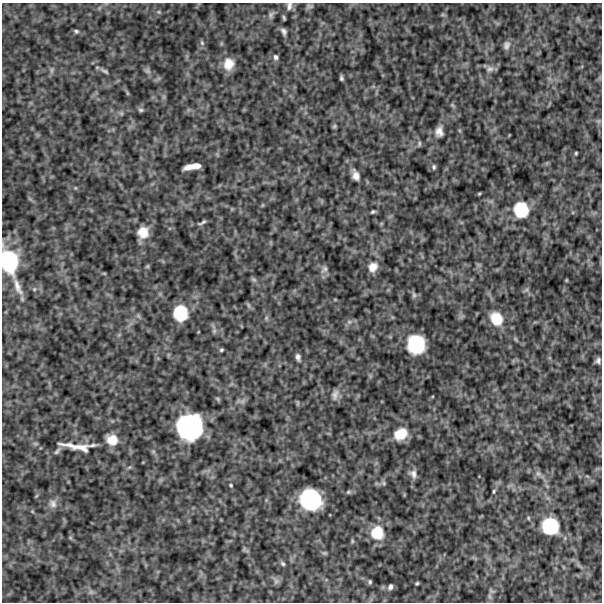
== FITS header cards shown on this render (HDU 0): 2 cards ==
NAXIS1  =                  600
NAXIS2  =                  600

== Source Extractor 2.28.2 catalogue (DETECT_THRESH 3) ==
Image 600 x 600 px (HDU 0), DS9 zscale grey, 1 PNG px = 1 image px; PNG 604 x 604 px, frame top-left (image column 1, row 600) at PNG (2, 3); no overlay
Background 546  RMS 120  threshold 368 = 3 sigma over >= 5 px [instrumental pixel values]
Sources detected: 78; all 78 listed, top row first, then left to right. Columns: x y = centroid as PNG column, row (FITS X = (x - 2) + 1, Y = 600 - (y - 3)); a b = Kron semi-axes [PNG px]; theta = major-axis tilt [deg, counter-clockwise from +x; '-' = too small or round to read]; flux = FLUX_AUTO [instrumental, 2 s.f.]
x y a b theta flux
289 6 10 7 79 3.3e+04
310 6 9 5 -9 1.6e+04
159 12 6 4 -71 9.1e+03
271 15 10 6 63 2.5e+04
443 15 7 4 -18 1.1e+04
284 18 5 2 - 1.1e+04
76 31 6 4 -19 1.4e+04
284 31 8 5 -63 2.6e+04
202 43 7 6 - 1.7e+04
506 45 11 8 68 3.7e+04
275 57 7 5 -75 2.2e+04
228 64 12 10 79 1.2e+05
490 69 10 8 16 3.9e+04
52 70 7 4 90 1.7e+04
105 71 13 5 -31 2.3e+04
147 71 8 6 -44 2.3e+04
341 78 5 3 - 1.6e+04
127 93 6 4 -71 1.0e+04
141 110 8 5 -9 1.6e+04
121 113 6 5 - 1.4e+04
334 126 6 5 - 1.1e+04
439 132 12 9 -88 5.1e+04
419 144 7 5 76 1.5e+04
576 153 3 3 - 8.5e+03
192 166 16 5 11 1.2e+05
434 167 7 5 -82 1.6e+04
356 175 12 7 -71 5.4e+04
479 194 4 4 - 8.9e+03
521 210 16 15 - 3.0e+05
373 212 6 4 17 1.4e+04
202 223 12 4 24 2.1e+04
143 232 13 12 - 1.2e+05
9 261 24 16 -79 5.9e+05
147 266 6 5 - 1.1e+04
373 267 12 10 56 7.5e+04
324 269 12 8 53 3.4e+04
104 273 6 3 -19 8.1e+03
254 279 8 5 -34 1.8e+04
566 280 5 3 - 6.5e+03
18 287 23 7 -66 8.3e+04
414 295 9 5 -89 1.9e+04
249 305 9 4 -71 1.4e+04
180 313 14 12 -85 2.9e+05
266 318 6 5 - 1.4e+04
496 319 16 13 -63 1.9e+05
349 322 6 6 - 2.0e+04
214 331 6 6 - 1.8e+04
416 344 15 14 - 4.8e+05
221 350 4 4 - 1.2e+04
298 357 7 4 -80 3.0e+04
598 361 5 5 - 2.5e+04
335 395 14 8 79 4.5e+04
298 403 6 4 90 1.0e+04
190 427 21 21 - 1.1e+06
401 434 14 11 32 1.5e+05
112 440 13 12 - 1.2e+05
76 446 46 9 -9 1.5e+05
57 451 12 5 51 2.3e+04
413 474 11 8 -68 4.2e+04
538 474 9 6 -48 3.1e+04
384 483 7 6 - 1.6e+04
231 485 4 3 - 9.8e+03
494 491 6 4 73 1.2e+04
348 492 8 5 27 1.6e+04
311 500 18 16 -40 6.9e+05
53 504 12 11 - 5.1e+04
550 526 17 16 - 4.0e+05
377 533 15 14 - 2.0e+05
352 541 6 4 -90 1.1e+04
324 553 7 5 -19 1.3e+04
283 564 7 5 -45 1.7e+04
276 581 10 8 90 2.4e+04
370 582 5 4 - 1.2e+04
417 583 4 3 - 1.0e+04
390 587 5 4 - 2.5e+04
492 591 8 4 -30 1.2e+04
91 592 7 5 -45 1.9e+04
489 596 7 4 -71 1.5e+04
At the frame edge (FLAGS 8, measured only in part): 2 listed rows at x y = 289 6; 9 261